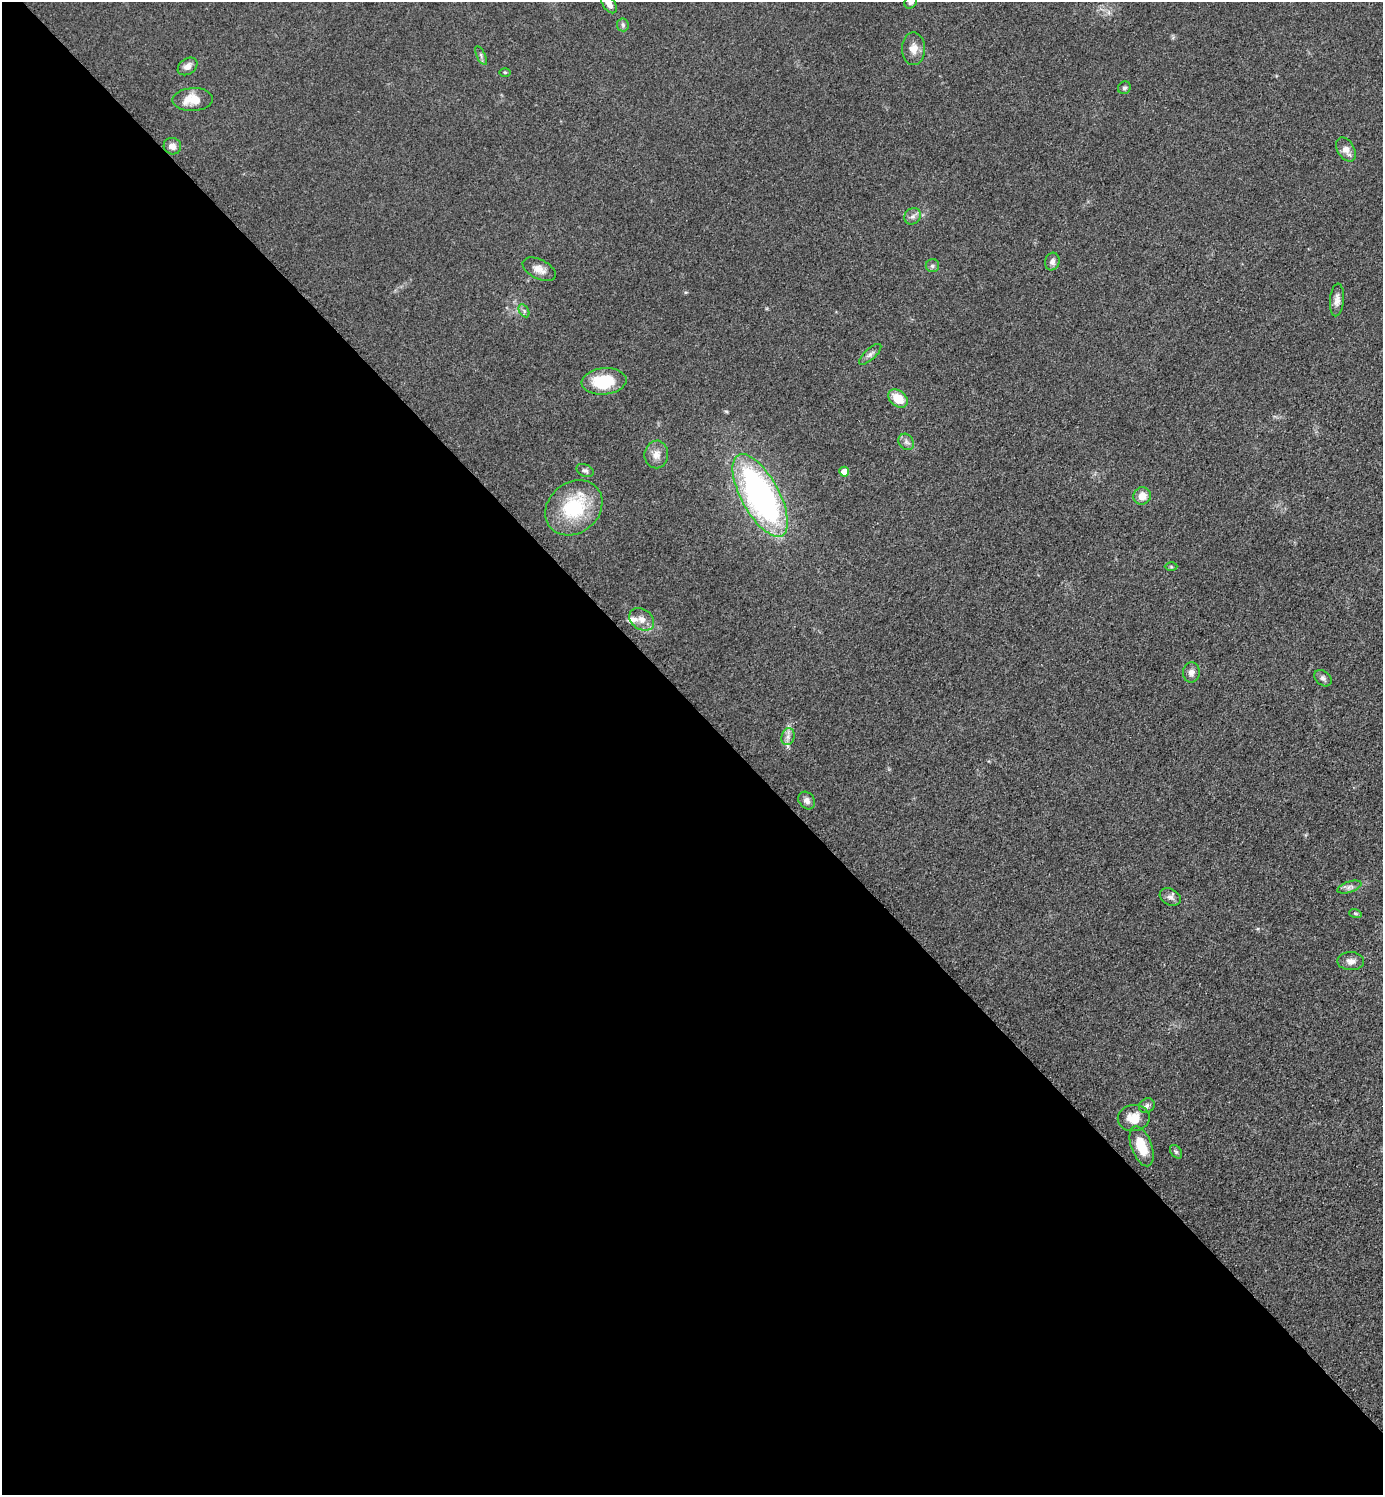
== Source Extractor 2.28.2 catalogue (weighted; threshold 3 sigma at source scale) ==
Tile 9 of 4 x 4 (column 1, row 3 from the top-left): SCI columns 211-1591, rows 1513-3005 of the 6049 x 6048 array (HDU 1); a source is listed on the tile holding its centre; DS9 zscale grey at full resolution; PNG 1385 x 1497 px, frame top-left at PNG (2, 2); each listed source drawn as its Kron ellipse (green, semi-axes under 4 px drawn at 4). Shown black and unused: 53% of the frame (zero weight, under 3 of 5 exposures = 4% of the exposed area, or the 3 px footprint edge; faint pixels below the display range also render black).
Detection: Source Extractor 2.28.2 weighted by HDU 2 'WHT'; one run over the whole footprint, this tile lists its part. Background 0.05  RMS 0.0054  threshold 0.0244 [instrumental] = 3 sigma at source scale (4.5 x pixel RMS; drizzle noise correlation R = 1.50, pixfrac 1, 0.05/0.05 arcsec/px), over >= 5 px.
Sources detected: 44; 3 inside a brighter listed object's ellipse — not listed separately; the other 41 listed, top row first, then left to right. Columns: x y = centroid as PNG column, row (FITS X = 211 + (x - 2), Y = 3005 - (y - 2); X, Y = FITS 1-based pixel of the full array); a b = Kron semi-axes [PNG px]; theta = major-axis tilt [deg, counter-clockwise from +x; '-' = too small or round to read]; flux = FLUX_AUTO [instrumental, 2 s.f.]
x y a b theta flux
911 2 7 5 41 1.5
609 4 10 6 -57 3.4
623 25 6 6 - 1.3
913 49 16 11 -89 5.3
481 55 10 4 -65 1.4
187 66 11 7 35 3.4
505 72 5 3 - 0.56
1124 88 7 6 - 1.3
193 99 20 11 2 10
172 146 9 8 - 3.3
1346 149 13 8 -59 4.8
913 216 9 7 41 2.2
1052 262 9 7 72 2.7
932 266 6 6 - 1.4
539 269 18 9 -26 4.8
1337 300 16 7 85 3.5
524 311 7 4 -58 1.2
870 354 14 5 42 2
604 381 22 13 5 23
898 398 11 7 -40 11
906 442 9 7 -53 2.1
656 454 14 12 82 4.9
585 470 9 6 -22 1.4
844 472 5 5 - 6.4
760 495 46 19 -61 170
1142 496 9 8 - 5.7
574 508 31 25 40 36
1171 567 6 4 -2 0.75
642 619 13 10 -36 4.5
1191 672 10 8 86 2.8
1323 678 9 7 -41 1.8
788 737 9 6 71 2.5
807 801 9 7 -51 2.4
1349 887 13 5 18 2.2
1170 897 11 8 -29 2.5
1355 913 6 4 -19 0.79
1351 961 13 9 -2 3.6
1147 1106 8 7 - 1.8
1134 1118 16 13 9 8.6
1142 1146 21 10 -70 13
1176 1152 8 5 -53 1.1
Isophote crosses this tile's border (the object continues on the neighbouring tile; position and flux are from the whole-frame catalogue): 2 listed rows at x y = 911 2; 609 4